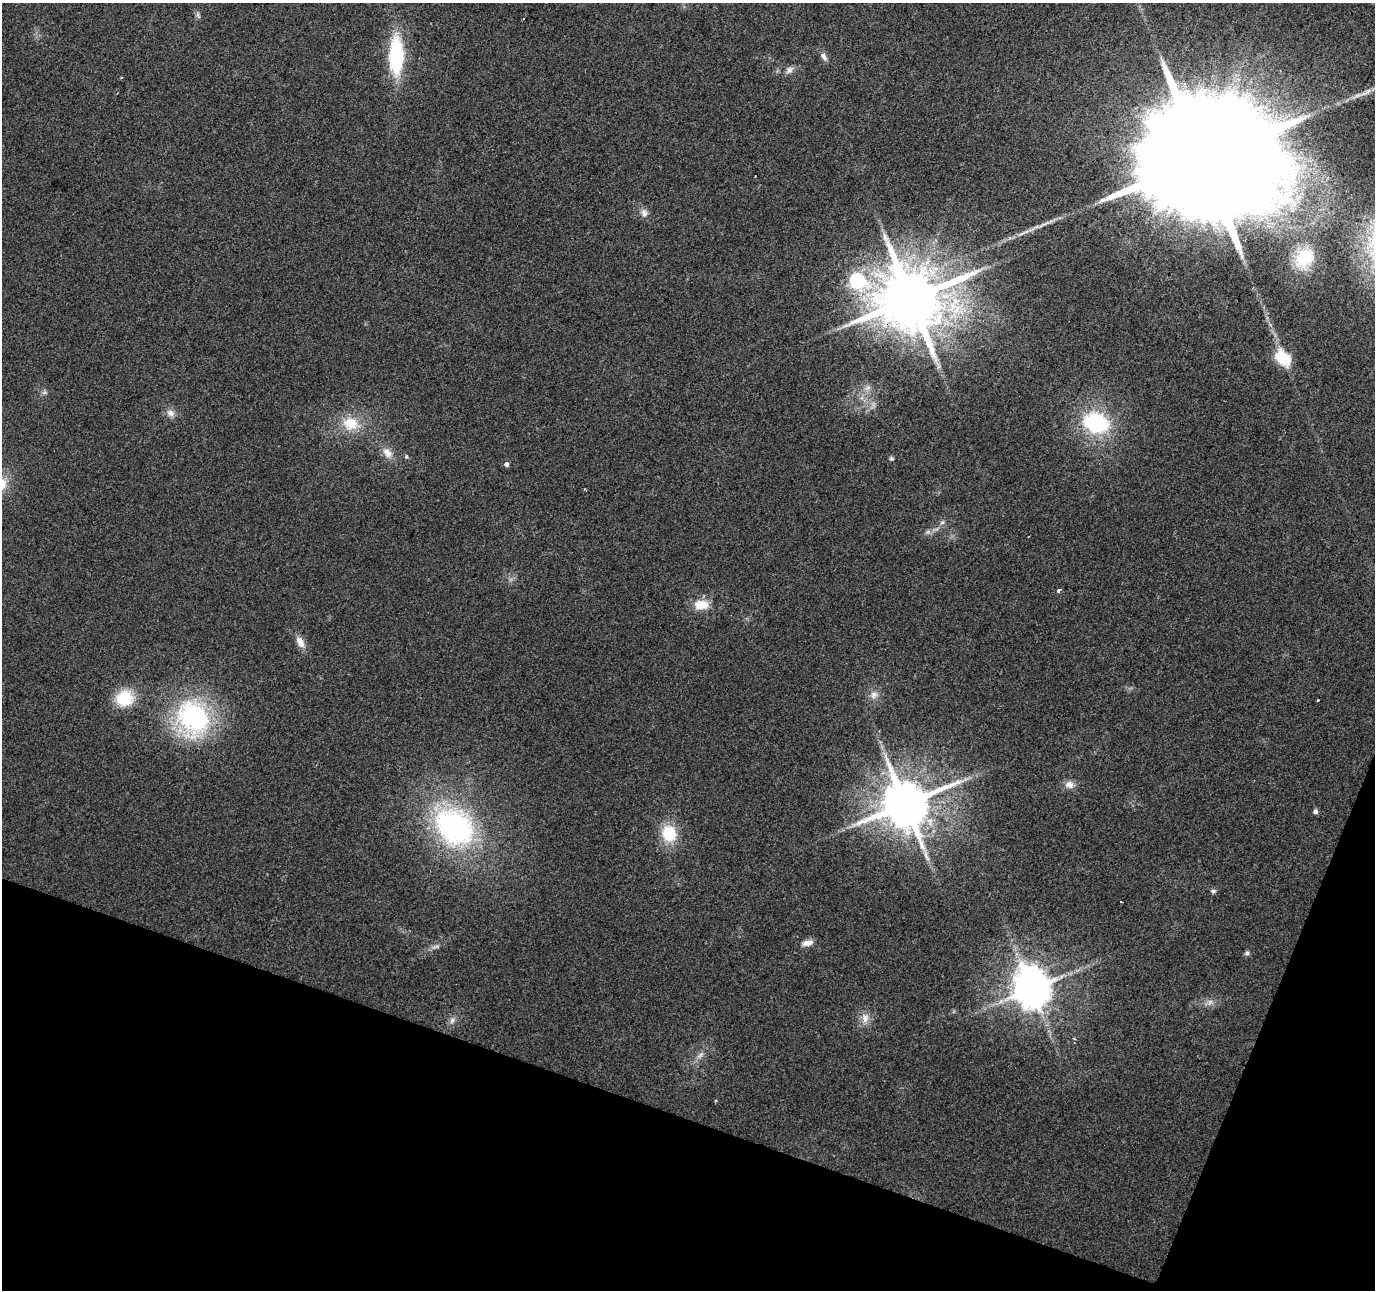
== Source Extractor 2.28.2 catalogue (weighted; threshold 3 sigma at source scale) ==
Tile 15 of 4 x 4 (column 3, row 4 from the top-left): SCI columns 2747-4119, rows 214-1501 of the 5500 x 5642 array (HDU 1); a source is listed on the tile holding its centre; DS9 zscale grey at full resolution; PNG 1377 x 1292 px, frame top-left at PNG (2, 3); no overlay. Shown black and unused: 17% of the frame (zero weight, under 2 of 3 exposures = <1% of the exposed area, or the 3 px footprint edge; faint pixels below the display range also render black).
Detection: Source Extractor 2.28.2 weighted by HDU 2 'WHT'; one run over the whole footprint, this tile lists its part. Background 0.0384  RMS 0.0065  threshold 0.0294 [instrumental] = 3 sigma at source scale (4.5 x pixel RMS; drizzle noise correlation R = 1.50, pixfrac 1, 0.0396/0.0396 arcsec/px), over >= 5 px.
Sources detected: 48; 1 inside a brighter object's white glare — not listed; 1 inside a brighter listed object's ellipse — not listed separately; the other 46 listed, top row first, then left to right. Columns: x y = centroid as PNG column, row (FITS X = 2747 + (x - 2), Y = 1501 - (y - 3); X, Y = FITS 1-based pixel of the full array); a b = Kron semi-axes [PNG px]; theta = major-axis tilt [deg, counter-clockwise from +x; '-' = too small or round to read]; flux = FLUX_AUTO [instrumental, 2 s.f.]
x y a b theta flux
198 15 10 4 -72 1.5
396 56 40 15 89 56
823 56 13 6 -58 3
789 70 11 8 36 3.2
1358 95 15 5 18 3.9
1202 161 53 30 65 49000
644 213 11 9 -66 3.6
1022 233 16 3 24 3.1
1304 258 22 17 46 26
857 281 8 7 - 150
911 299 18 16 58 6800
1283 358 23 15 -47 19
867 388 9 7 32 3.3
44 392 7 4 0 1.3
170 413 11 9 -12 4.1
1096 423 27 20 -19 61
351 424 23 18 -11 19
387 453 16 10 -47 6.6
406 457 6 5 - 1.1
891 459 5 5 - 1.2
506 464 4 4 - 2.3
585 489 4 3 - 0.59
942 522 7 5 42 1.5
928 532 7 6 - 1.9
1059 590 3 3 - 7.7
701 605 16 11 2 12
300 642 14 8 -62 6.2
874 695 11 9 46 4.4
125 698 19 17 10 24
1318 700 3 2 - 0.61
193 718 43 37 -66 100
1069 784 12 10 0 4.5
905 804 14 13 - 3600
1315 812 5 5 - 2.4
454 827 52 42 -42 140
669 833 18 16 -72 24
1213 891 7 5 31 1.5
1121 902 2 2 - 0.61
807 943 15 7 10 4.5
435 947 14 4 18 2.5
1247 953 6 5 - 1.7
1031 989 10 9 - 1800
1210 1002 9 7 63 2.7
865 1018 13 10 81 5.6
452 1020 10 7 54 2.8
700 1055 13 6 43 3.5
Overlapping masked pixels (flux is a lower limit): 1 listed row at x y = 911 299